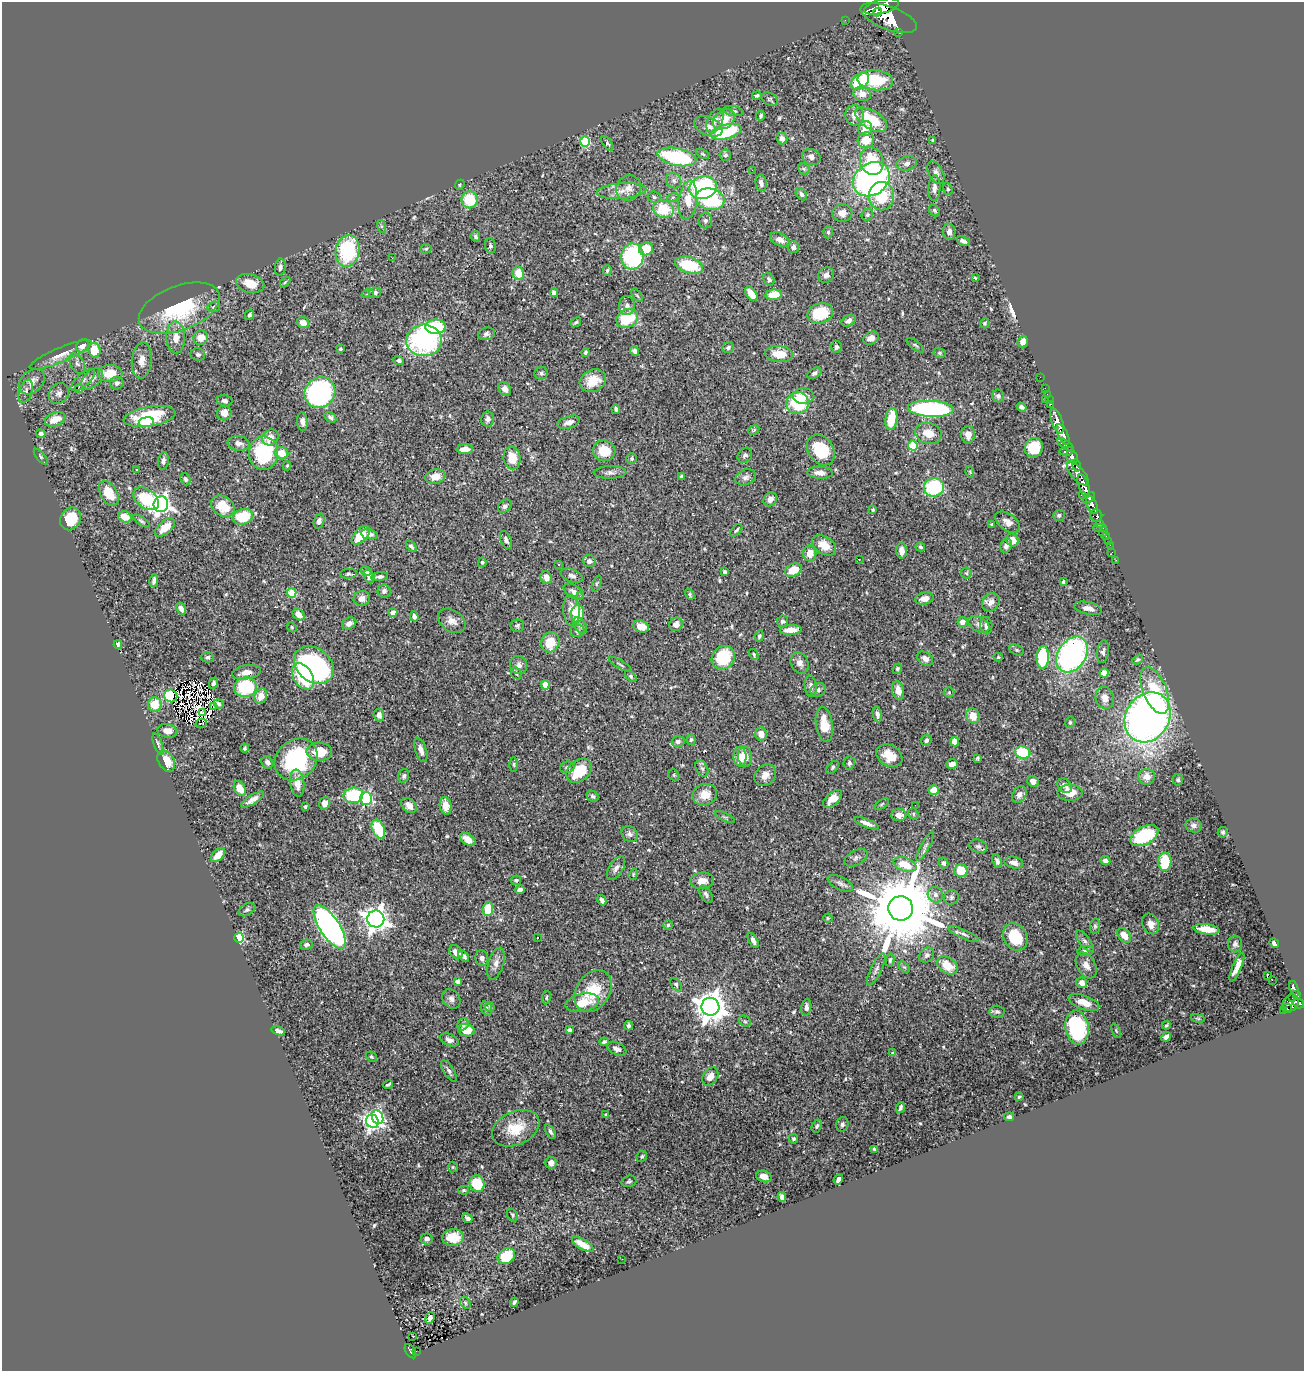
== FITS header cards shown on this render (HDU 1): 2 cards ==
NAXIS1  =                 1302
NAXIS2  =                 1369

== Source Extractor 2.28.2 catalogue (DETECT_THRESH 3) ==
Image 1302 x 1369 px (HDU 1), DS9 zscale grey, 1 PNG px = 1 image px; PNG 1306 x 1373 px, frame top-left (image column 1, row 1369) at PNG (2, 2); each listed source drawn as its Kron ellipse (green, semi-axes under 4 px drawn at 4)
Background 0.787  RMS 0.019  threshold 0.0566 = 3 sigma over >= 5 px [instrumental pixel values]
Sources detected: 593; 6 with non-positive FLUX_AUTO (blend fragments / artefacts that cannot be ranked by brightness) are neither listed nor drawn; of the other 587, the 500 brightest by FLUX_AUTO listed and drawn (87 fainter detections omitted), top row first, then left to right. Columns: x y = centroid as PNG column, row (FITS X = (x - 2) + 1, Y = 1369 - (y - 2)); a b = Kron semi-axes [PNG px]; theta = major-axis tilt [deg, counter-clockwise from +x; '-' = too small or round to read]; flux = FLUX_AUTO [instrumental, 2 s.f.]
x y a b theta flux
881 7 18 7 14 3300
878 12 5 3 - 490
889 18 29 11 -20 5300
845 20 2 2 - 8.2
899 32 4 3 - 96
875 80 18 10 -6 61
860 81 10 7 43 70
862 94 9 7 -15 11
757 95 5 3 - 2.7
770 99 9 6 -29 2.6
733 111 10 5 -10 2.9
855 115 10 9 - 9.4
761 116 5 3 - 2.2
724 119 12 9 36 20
871 120 18 9 -31 47
715 121 13 7 64 8.2
708 126 15 9 -23 9.8
865 128 7 7 - 16
726 132 16 7 16 110
782 138 6 5 - 4.8
866 140 8 7 - 23
933 140 3 3 - 1.6
585 142 5 5 - 73
607 143 8 4 -55 2.4
703 154 7 4 -28 1.9
725 155 6 5 - 2.9
677 157 20 8 -11 120
811 157 9 7 -28 4.8
872 161 14 11 -72 48
907 164 10 7 15 5.5
804 169 6 5 - 2.5
752 170 2 2 - 15
936 173 12 7 -62 5.6
871 179 20 16 34 370
674 181 8 7 - 4.2
761 183 8 5 -79 4.8
460 185 5 4 - 1.7
629 188 13 12 - 11
703 188 14 11 15 150
934 188 13 6 86 7.2
948 189 6 4 -71 2
622 191 25 7 4 15
801 194 7 5 -52 3.9
881 196 14 12 -90 56
654 197 6 5 - 2.6
673 197 6 4 19 1.8
710 199 14 10 -13 97
470 200 8 8 - 56
688 200 20 9 83 22
663 209 10 8 -15 46
934 210 6 5 - 2.3
842 213 10 8 2 10
867 215 6 5 - 2.1
705 221 8 6 84 3.6
381 226 6 4 -71 1.9
828 232 6 5 - 2.1
949 232 8 6 -85 7
476 236 5 4 - 3.3
780 239 10 6 -25 9.6
963 241 7 4 -23 4.3
490 246 8 5 -83 2.9
793 247 6 5 - 4.5
426 249 5 4 - 2
646 249 7 6 - 31
347 251 16 12 80 110
632 256 13 11 84 130
392 258 3 2 - 2.5
689 265 14 8 -17 59
280 267 8 5 82 4.3
607 271 5 4 - 2
518 273 7 5 -77 24
826 275 8 7 - 5.9
975 278 4 3 - 1.6
769 279 7 5 -62 2.7
285 282 6 3 45 1.7
250 283 14 9 -14 21
368 293 6 4 20 1.8
375 293 6 5 - 3.5
554 293 4 4 - 10
751 294 8 5 -54 18
637 295 8 4 -54 1.8
774 295 8 5 4 26
627 305 9 8 - 5.9
214 307 6 5 - 2.1
179 308 42 22 21 110
820 313 13 10 16 50
249 315 5 4 - 2.7
627 318 11 9 26 55
848 321 7 5 29 5.2
576 322 6 4 39 2
303 323 6 5 - 10
985 323 5 4 - 2.1
435 327 10 7 0 100
486 334 8 6 15 3.7
176 337 16 9 -88 15
201 338 7 7 - 15
871 338 8 6 27 8
424 340 18 16 4 210
1023 342 6 5 - 8.4
915 345 10 3 -39 2
82 346 7 5 50 8.6
836 347 6 5 - 3.1
728 348 6 5 - 3.6
340 349 4 3 - 1.9
94 350 7 6 - 30
634 351 5 4 - 3.4
585 353 4 3 - 2
940 353 6 4 -16 2
198 354 7 6 - 4.1
779 354 14 8 -6 22
60 355 33 7 23 16
142 360 18 10 85 13
399 360 5 4 - 3.6
77 363 11 7 -61 4.5
110 373 12 8 2 26
541 373 6 6 - 3.4
814 373 7 5 30 3.4
1040 377 2 2 - 11
92 379 13 8 44 7.4
83 380 15 6 40 2.6
593 381 14 11 25 24
32 382 15 10 42 12
117 383 7 6 - 4.2
1045 388 2 2 - 10
79 389 4 3 - 5.1
505 389 7 6 - 6.5
26 391 12 6 71 5.7
320 392 16 14 48 270
59 393 11 9 49 6.3
1047 394 2 2 - 9.7
804 396 10 7 0 9.9
998 396 6 6 - 4
1045 399 2 2 - 38
1050 400 3 2 - 28
225 401 8 5 -16 3.9
798 403 11 10 - 83
1050 404 3 2 - 20
1022 407 5 4 - 3.4
616 409 4 3 - 2.7
931 409 23 8 -3 230
224 413 7 7 - 11
150 416 26 10 10 66
330 417 6 4 -35 2.8
55 419 10 6 22 20
488 419 7 6 - 5.3
891 419 11 6 82 38
1057 421 13 5 -69 710
146 422 8 5 8 26
302 422 9 5 -84 5.8
569 422 12 6 17 8.6
754 430 6 4 27 1.7
928 433 14 10 -17 20
41 434 4 4 - 3.5
1063 434 11 5 -66 370
968 435 9 7 89 11
270 437 9 7 38 11
239 443 11 7 -7 6
913 445 5 5 - 64
1066 445 9 4 -34 320
1034 448 10 9 - 43
465 449 8 5 1 9.8
821 450 16 12 -55 58
604 451 11 10 - 28
1067 451 7 4 7 450
264 453 17 14 83 110
281 453 7 6 - 21
745 455 8 6 51 3.8
41 457 9 4 -50 2.1
1072 457 7 5 -56 630
512 458 11 8 -82 21
632 459 5 5 - 2.3
163 461 9 5 82 4.8
287 466 5 4 - 1.8
1076 466 6 3 -76 260
136 470 3 3 - 3
610 472 16 6 1 6.3
970 472 6 3 -73 1.6
820 473 12 6 -4 8.7
1078 474 14 6 -49 990
682 476 4 4 - 3.2
435 477 10 7 11 15
746 477 11 7 22 5.2
186 479 6 5 - 3
1084 486 12 5 -71 1800
934 487 10 9 - 100
109 493 13 8 -58 30
1082 495 4 2 - 110
1089 498 7 4 40 470
146 499 14 9 -37 76
770 499 7 6 - 9
161 504 8 7 - 520
1092 505 10 5 -66 930
223 506 13 9 -35 36
505 506 7 5 42 3.5
873 510 4 3 - 1.9
1059 515 6 5 - 2.6
1096 516 6 6 - 260
125 517 7 5 -18 13
243 517 10 7 17 54
71 519 12 10 59 32
141 521 9 4 -34 2.3
319 521 7 5 72 6.1
1008 522 14 8 -37 8.9
992 524 3 3 - 2.3
1100 524 4 3 - 110
165 528 12 6 41 19
1100 528 7 2 2 14
736 530 8 3 45 2.2
1104 532 5 3 - 46
369 534 8 5 -10 5.9
361 535 11 6 45 26
1106 536 2 2 - 7.2
506 540 9 5 -66 4.5
1012 540 7 6 - 11
1108 541 2 2 - 9.9
824 545 13 8 -33 20
1110 545 2 2 - 5
411 546 6 4 -50 3
1006 546 7 5 67 4.4
920 547 5 4 - 2
902 551 8 5 -88 8.3
1112 552 2 2 - 7.1
810 553 8 6 88 16
859 559 3 2 - 2.2
1116 560 2 2 - 5.4
589 561 6 6 - 5.1
482 562 5 4 - 2.1
558 564 3 3 - 4.5
793 570 9 6 26 25
366 571 5 4 - 3.6
725 572 3 3 - 3
966 573 5 5 - 2
349 574 8 4 3 2.1
572 576 12 6 -19 5.7
369 577 7 5 -63 7.6
380 577 8 4 7 3.8
546 577 6 5 - 10
154 581 6 3 79 3.5
1063 582 4 3 - 1.8
597 584 8 4 68 2.1
384 591 6 6 - 4.2
573 592 11 6 -35 5.9
292 593 5 4 - 64
690 594 6 4 -57 2
580 596 4 3 - 2.5
362 599 8 7 - 8
924 599 9 6 11 9.7
991 602 10 8 50 8.5
1088 608 14 6 -13 7.9
181 609 6 4 -59 6
572 610 16 8 -86 14
393 612 4 4 - 5.4
299 614 7 5 -41 9.4
577 614 9 6 86 31
414 616 5 4 - 4.6
452 621 15 10 -35 11
782 621 6 5 - 2.5
962 622 5 5 - 9.6
349 623 7 5 28 5.4
676 624 7 6 - 9
979 624 11 7 -29 6.3
517 626 7 6 - 3
580 626 9 5 -56 3.3
641 626 8 6 -18 13
986 626 9 6 -86 5.7
292 627 5 4 - 1.8
791 630 11 5 5 11
577 631 7 6 - 2.6
759 636 5 4 - 2.7
550 642 10 9 - 26
118 644 4 3 - 4.6
1017 650 7 5 -27 1.8
1103 652 11 6 82 4.1
754 654 6 3 -60 1.9
1072 654 19 14 57 320
207 657 6 5 - 2.9
998 657 4 4 - 1.8
1043 657 11 6 87 60
723 658 12 11 - 68
925 659 9 6 -36 6.1
1138 660 6 4 31 2.3
800 663 11 8 -65 6.5
620 664 13 3 -30 2.1
314 665 22 16 -39 270
519 665 9 8 - 7.2
897 669 5 4 - 2
246 672 14 7 9 12
516 673 6 5 - 2.2
1104 673 4 4 - 17
303 676 14 9 -58 70
631 676 7 4 -46 2.3
213 683 5 4 - 3.2
545 685 4 4 - 30
811 686 11 6 -84 5.2
245 687 11 9 12 94
818 690 8 7 - 4.6
898 690 9 6 -78 10
1155 690 25 11 -67 53
949 692 5 5 - 1.7
171 696 7 6 - 53
261 696 8 6 67 14
1105 698 11 9 -74 11
155 704 7 6 - 27
219 704 5 3 - 2.3
214 707 4 2 - 2.1
202 712 3 2 - 1.7
877 714 8 4 -80 4.5
379 715 6 5 - 6.8
973 716 8 6 -65 15
1148 717 26 21 59 960
1070 722 6 4 75 1.8
201 723 6 2 14 1.7
824 724 18 8 -81 27
167 731 10 7 -9 12
761 734 6 5 - 13
691 740 5 4 - 2.4
926 740 6 5 - 3.5
678 741 6 5 - 4.3
955 742 4 4 - 17
158 744 11 4 -71 3.2
245 748 4 3 - 1.9
421 750 12 5 -72 8.1
319 752 12 9 -1 29
1023 752 8 6 -18 64
745 756 10 7 -84 14
889 756 14 10 -31 26
740 757 10 6 -90 16
978 758 4 3 - 1.8
296 759 23 19 41 130
166 761 11 8 -59 25
267 762 6 5 - 4.7
849 763 6 5 - 4.1
514 764 7 3 -90 1.8
952 764 6 4 17 8.6
567 767 7 5 20 3.4
833 767 7 5 47 2.3
702 769 9 5 -61 3.7
579 771 14 10 39 47
674 775 6 5 - 1.8
765 775 12 9 46 10
404 776 7 5 73 3.2
1147 777 8 8 - 11
1178 780 6 5 - 2.2
1033 781 6 5 - 8.7
297 783 13 7 -82 15
1065 786 8 6 -44 6.4
240 788 8 5 -59 18
934 790 5 5 - 18
1070 793 12 8 -1 17
1019 794 9 6 57 6.1
353 795 10 8 7 65
705 795 12 10 18 18
593 796 6 5 - 2.6
253 799 13 4 32 8.6
366 799 6 6 - 180
833 799 11 6 41 12
325 803 6 5 - 9.2
882 804 8 4 36 2.1
409 805 9 6 -45 9.3
915 805 2 2 - 1.7
446 806 9 5 -80 15
305 807 4 3 - 1.7
913 814 6 5 - 1.9
899 815 7 6 - 8.7
725 817 11 3 -26 2.1
866 823 13 4 -22 7.4
1194 825 8 7 - 4.4
378 829 10 6 -65 64
1223 832 5 5 - 2
630 834 8 7 - 5.3
1144 835 15 8 28 87
468 839 8 5 -35 12
925 846 17 4 62 4.6
978 846 9 6 -16 3.8
218 855 9 5 46 16
856 858 12 7 31 4.8
997 861 7 4 -69 3.6
1105 861 5 4 - 5.9
1165 862 9 6 87 46
943 863 6 4 -64 3.6
1014 863 9 5 -12 7.7
905 865 12 6 -20 25
616 868 13 6 57 6.5
961 871 6 6 - 30
633 874 6 4 71 1.7
516 880 5 4 - 2.5
702 881 12 8 5 13
840 883 13 6 -26 5.2
520 889 5 4 - 3.7
706 894 10 5 -58 4.1
935 895 8 7 - 6
951 897 8 7 - 3.2
602 900 5 4 - 4.2
901 908 12 12 - 18000
488 909 7 5 84 32
247 910 9 5 29 3.4
828 918 4 4 - 1.6
376 919 8 8 - 1100
1151 924 11 8 -64 11
668 925 4 4 - 2
1095 926 8 5 81 2.3
330 927 25 10 -57 600
1207 929 13 5 -7 20
964 934 16 4 -24 5.1
1124 935 8 5 -52 17
1015 937 14 11 -60 50
239 938 5 4 - 130
537 938 3 3 - 2.1
753 940 8 4 -61 4.7
1085 941 13 5 -53 4.3
1274 943 5 4 - 4.5
306 944 6 5 - 2.7
1235 944 8 7 - 4
1086 951 8 5 9 3.3
456 952 8 6 -52 11
927 955 8 6 46 5.1
464 956 7 4 -47 4.4
482 958 8 6 -82 5
890 960 6 4 82 2.4
496 964 16 7 73 9.3
947 965 11 7 -35 28
1086 965 14 9 -60 9.4
904 967 7 4 -43 1.8
1237 967 15 4 67 11
876 969 17 5 64 5.9
1267 975 3 2 - 160
1272 980 2 2 - 1300
457 981 4 4 - 6.8
1082 983 5 5 - 8.3
676 984 7 4 -56 2
1294 989 8 3 -69 180
593 991 22 16 55 44
1296 994 4 3 - 170
1293 997 4 3 - 52
546 998 7 4 84 2.1
451 999 10 8 -54 5.8
582 1003 17 9 13 26
1084 1003 16 7 -19 16
1291 1003 9 7 51 540
1298 1003 6 4 -32 380
490 1007 5 4 - 1.8
710 1007 9 9 - 2000
806 1007 8 5 83 5
1287 1008 5 2 - 29
486 1009 7 5 -69 3.3
1283 1010 3 2 - 29
997 1012 7 6 - 3.4
1198 1018 7 3 -9 1.7
745 1021 6 5 - 2.1
463 1024 6 5 - 3.3
1166 1025 4 2 - 1.7
628 1026 5 3 - 3.1
1077 1027 17 11 -81 150
466 1030 8 6 -11 20
569 1030 4 4 - 2.9
278 1031 7 4 -17 4.7
1116 1031 7 4 -67 1.7
1166 1037 5 4 - 4.7
449 1040 10 5 -23 5.6
604 1042 4 3 - 2.7
617 1049 10 6 -27 6
893 1053 4 3 - 2.1
371 1057 6 4 -39 1.9
449 1071 12 5 -57 4.1
710 1076 10 7 56 11
388 1085 5 2 - 1.9
1019 1097 4 3 - 1.8
900 1107 5 3 - 2.7
606 1115 4 3 - 1.8
378 1117 7 5 -66 190
1009 1117 5 3 - 3.4
372 1121 7 6 - 370
842 1124 7 6 - 3.5
817 1126 7 4 62 2.3
516 1128 25 16 24 35
550 1132 8 4 -62 3
793 1139 5 4 - 2.4
874 1149 4 3 - 2.4
642 1156 6 5 - 2.4
551 1163 6 5 - 7
453 1167 5 5 - 1.6
764 1176 8 5 -20 8
838 1179 5 4 - 5.2
629 1181 7 5 17 2.3
477 1184 8 7 - 44
464 1190 5 4 - 1.8
782 1197 5 4 - 4.9
513 1215 7 5 -62 2.3
467 1218 5 4 - 3.9
453 1237 10 8 6 28
427 1239 6 5 - 5
583 1244 12 5 -30 15
506 1256 9 7 36 43
622 1259 3 2 - 2.3
514 1302 4 3 - 3.2
465 1303 7 4 -59 2.2
430 1318 6 4 72 4.3
413 1336 3 2 - 3
411 1351 8 4 -58 150
416 1351 2 2 - 9.7
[87 fainter detections neither listed nor drawn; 6 non-positive-flux detections neither listed nor drawn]